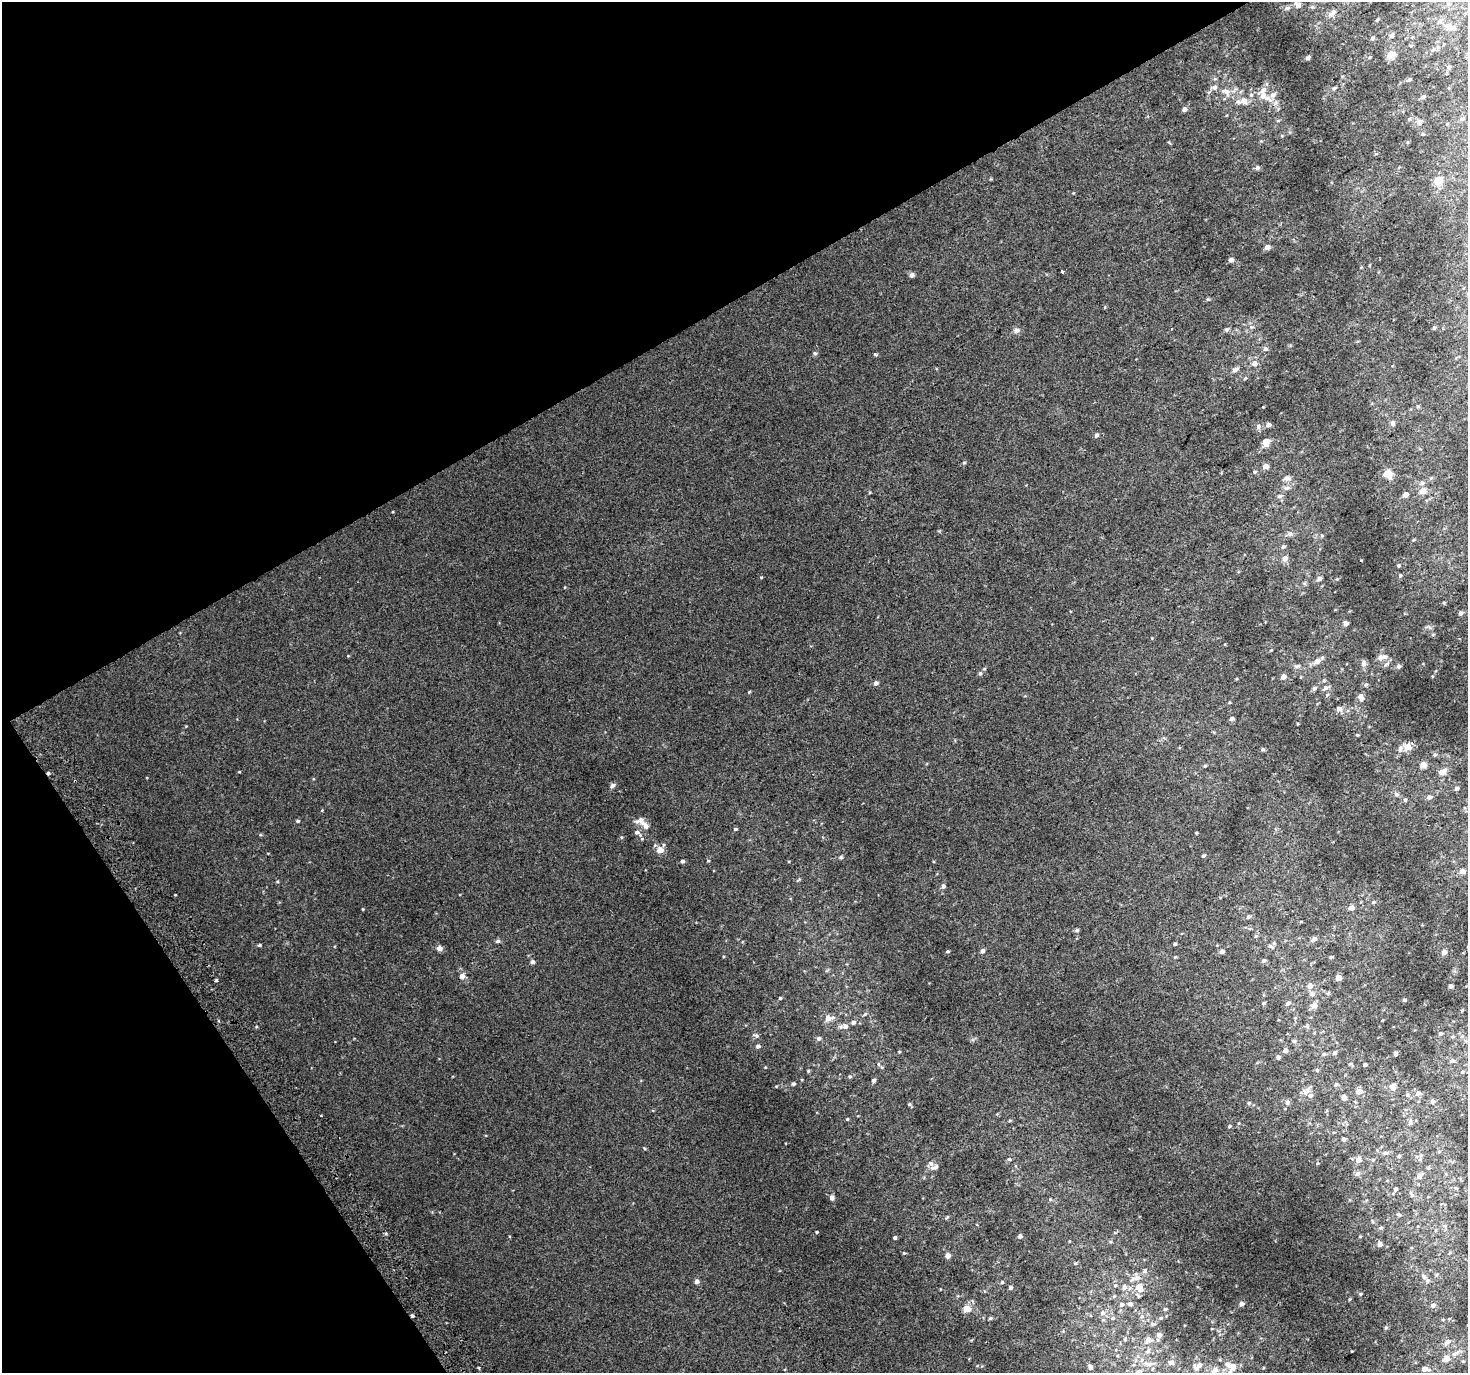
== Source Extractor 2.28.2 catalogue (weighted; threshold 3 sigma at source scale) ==
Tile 5 of 4 x 4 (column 1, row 2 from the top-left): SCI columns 42-1507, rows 2939-4309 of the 5943 x 5816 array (HDU 1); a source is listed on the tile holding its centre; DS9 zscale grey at full resolution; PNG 1470 x 1375 px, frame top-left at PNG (2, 2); no overlay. Shown black and unused: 30% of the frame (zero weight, under 2 of 3 exposures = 2% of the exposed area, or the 3 px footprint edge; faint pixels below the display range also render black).
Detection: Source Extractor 2.28.2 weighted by HDU 2 'WHT'; one run over the whole footprint, this tile lists its part. Background 0.0308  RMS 0.0078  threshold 0.0351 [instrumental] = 3 sigma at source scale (4.5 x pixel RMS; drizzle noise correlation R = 1.50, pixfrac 1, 0.0396/0.0396 arcsec/px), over >= 5 px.
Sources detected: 215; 3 cosmic-ray / hot-pixel residue — not listed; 12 inside a brighter listed object's ellipse — not listed separately; the other 200 listed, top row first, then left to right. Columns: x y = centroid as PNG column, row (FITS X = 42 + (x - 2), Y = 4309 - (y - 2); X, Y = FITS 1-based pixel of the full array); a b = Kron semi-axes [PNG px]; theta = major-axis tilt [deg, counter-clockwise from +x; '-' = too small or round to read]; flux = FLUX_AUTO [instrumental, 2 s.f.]
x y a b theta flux
1298 5 7 6 - 1.7
1287 8 5 4 - 1.4
1333 12 7 6 - 1.9
1449 27 14 8 -29 5.9
1391 36 6 5 - 1.2
1372 38 5 4 - 0.97
1433 50 6 4 2 1
1391 55 10 9 - 5.1
1307 58 5 4 - 1.2
1448 67 6 5 - 1.3
1409 80 6 4 2 0.86
1214 87 7 7 - 2
1334 88 6 4 19 0.93
1226 91 10 6 -1 2.9
1263 96 17 8 -23 7.6
1423 97 5 5 - 1.4
1243 101 10 7 6 4.3
1184 109 5 4 - 2.3
1278 120 6 3 20 0.76
1419 122 7 7 - 2.4
1257 168 6 5 - 1.3
1438 181 10 9 - 5.8
1267 247 5 5 - 3.2
1231 260 5 4 - 2.4
1062 272 3 3 - 5
912 275 6 6 - 1.5
1208 299 5 3 - 0.81
1434 328 4 4 - 0.88
1226 329 5 5 - 1.3
1016 330 7 6 - 2.2
1265 349 6 5 - 1.4
1254 363 8 7 - 2.7
1235 370 7 5 24 2.4
1245 378 5 3 - 0.68
1392 423 7 6 - 1.7
1268 425 6 5 - 2.1
1258 426 7 5 54 1.7
1096 435 5 5 - 1.4
1266 442 8 7 - 4.9
964 463 5 3 - 0.72
1265 466 5 4 - 4.4
1254 472 5 4 - 0.89
1388 474 7 7 - 7.8
1286 478 8 6 5 2.5
1422 483 6 5 - 1.3
1286 488 8 6 14 1.9
1423 491 10 8 22 3.1
1405 494 4 4 - 2.8
1279 496 6 5 - 1.3
1290 534 7 6 - 1.8
1283 546 5 4 - 1.2
1285 558 5 5 - 3.4
1398 565 4 3 - 0.77
1400 575 4 4 - 0.69
1319 578 5 5 - 2.1
1461 613 4 4 - 1.5
1346 623 4 4 - 3.3
1380 658 7 6 - 2.5
1317 661 7 6 - 3.5
1363 664 7 7 - 2.2
1386 664 7 5 37 1.5
1398 666 6 5 - 1.3
980 673 5 4 - 1
1283 677 6 5 - 2.7
876 683 5 4 - 1.9
1365 685 5 4 - 0.9
1314 688 6 4 70 1.4
1326 688 8 5 28 1.7
749 692 4 3 - 0.6
1360 696 8 6 42 2
1339 709 8 6 -19 2.3
1232 719 5 4 - 1.6
1408 747 8 7 - 6.5
1263 749 5 4 - 1.1
1435 755 5 4 - 0.99
1423 765 4 4 - 7.7
1205 766 4 4 - 0.68
1441 772 9 8 - 3.3
612 785 8 5 40 1.5
1456 788 5 5 - 1.6
1396 794 6 5 - 1.4
1429 797 6 5 - 2.3
1405 800 5 4 - 1.1
641 820 12 7 -68 3.4
298 821 5 4 - 0.88
735 829 5 4 - 0.78
637 832 6 5 - 1.8
1196 833 4 3 - 0.52
660 850 9 8 - 4.6
1204 856 4 3 - 0.99
841 857 5 4 - 0.87
682 861 4 4 - 1.6
1463 871 7 6 - 2
943 886 5 5 - 1.7
1351 908 6 5 - 2.6
1248 917 6 5 - 1.4
1077 930 5 4 - 1.1
1314 939 7 5 46 2.2
497 941 6 5 - 1.2
1175 944 4 3 - 0.98
259 945 4 4 - 0.82
439 948 7 7 - 2.1
947 951 4 4 - 0.75
982 951 5 5 - 1.9
1222 952 4 4 - 2.3
1444 952 6 5 - 3.1
1331 957 4 3 - 1
1264 960 5 5 - 1.4
532 962 4 4 - 2.1
462 976 5 5 - 3.2
1338 978 4 4 - 6.4
216 980 3 3 - 2
1310 986 6 6 - 2.8
1450 986 4 4 - 2.3
1312 994 6 6 - 2.2
780 998 3 3 - 0.87
1404 1000 4 4 - 0.79
1264 1003 4 4 - 0.98
1288 1003 6 4 44 1.6
1314 1005 7 6 - 3.6
865 1014 5 3 - 0.74
828 1018 8 7 - 3.7
853 1022 5 5 - 1.5
845 1026 7 6 - 2.4
1440 1034 6 5 - 1.3
756 1036 6 5 - 1.4
819 1038 5 5 - 1.5
1294 1041 5 5 - 1.2
758 1046 5 4 - 1.6
1285 1050 5 4 - 2.6
1334 1053 6 5 - 1.4
1395 1053 4 4 - 1.4
1324 1054 5 4 - 1
1278 1057 5 4 - 1.3
1453 1061 8 5 2 1.7
1365 1065 4 3 - 1.3
1462 1072 5 5 - 1.2
850 1076 5 3 - 0.78
873 1080 4 4 - 1.4
793 1084 4 4 - 1
1336 1084 5 4 - 0.96
1393 1087 7 6 - 3.8
1359 1091 7 6 - 3
1306 1092 14 7 50 3.7
1418 1093 7 6 - 2
1407 1095 6 5 - 1.1
1344 1098 6 5 - 2.3
1432 1101 6 6 - 1.6
1287 1102 6 6 - 1.8
909 1104 5 4 - 0.82
847 1119 4 4 - 0.63
1410 1122 7 5 69 1.4
1229 1126 5 4 - 0.8
1344 1139 4 3 - 1.4
644 1148 4 3 - 0.57
1385 1153 7 5 1 1.4
1399 1156 4 4 - 0.94
1009 1159 5 4 - 0.84
1358 1160 5 5 - 3.5
935 1167 9 6 19 2.3
1357 1174 6 5 - 1.6
1419 1176 7 6 - 3.2
1395 1189 5 5 - 1.3
832 1198 6 5 - 2.1
1398 1214 5 4 - 0.81
817 1232 4 3 - 0.54
1020 1236 4 4 - 2.4
895 1237 4 4 - 1.3
1379 1244 5 5 - 2.5
948 1255 5 4 - 3.8
1145 1271 6 4 -72 1.1
697 1281 6 5 - 1.5
1427 1281 7 5 -70 1.6
1115 1285 5 3 - 0.7
1010 1287 4 4 - 1.6
1124 1287 7 6 - 2.7
1139 1287 12 8 -54 7.7
1360 1294 4 4 - 0.76
1121 1304 6 6 - 2.1
1130 1304 7 6 - 2.1
1241 1304 5 4 - 2.1
1433 1305 6 5 - 1.9
967 1309 5 4 - 11
1165 1309 5 4 - 0.97
1102 1313 7 6 - 2
412 1316 3 3 - 1.1
1113 1318 6 4 89 1.1
1153 1324 5 5 - 1.2
1125 1339 5 3 - 0.82
1148 1340 12 8 37 4.2
1447 1342 8 6 31 2.5
1447 1358 6 5 - 6.1
1170 1362 7 6 - 2.1
1150 1364 8 6 21 2.4
1198 1366 13 5 46 3.1
1232 1366 9 8 - 4.4
1090 1367 7 5 -77 1.8
1425 1369 8 6 -7 3.6
1215 1370 9 6 37 2.9
1139 1371 9 6 26 2.6
Overlapping masked pixels (flux is a lower limit): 1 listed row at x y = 412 1316
Isophote crosses this tile's border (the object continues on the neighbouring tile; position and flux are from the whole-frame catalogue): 1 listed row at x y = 1139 1371
Unlisted compact peaks at least as high as the median listed source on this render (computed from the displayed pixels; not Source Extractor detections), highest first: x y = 815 353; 363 909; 875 354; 904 1253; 708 861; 808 1071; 990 1318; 899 1052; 1249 1103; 1263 407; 1357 735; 565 587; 348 656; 642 839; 621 837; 1350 1299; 256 1027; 322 810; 1432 676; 186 726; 1073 193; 260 835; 1386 1328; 947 1217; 761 578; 1161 1318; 1050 1199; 1175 957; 766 1067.